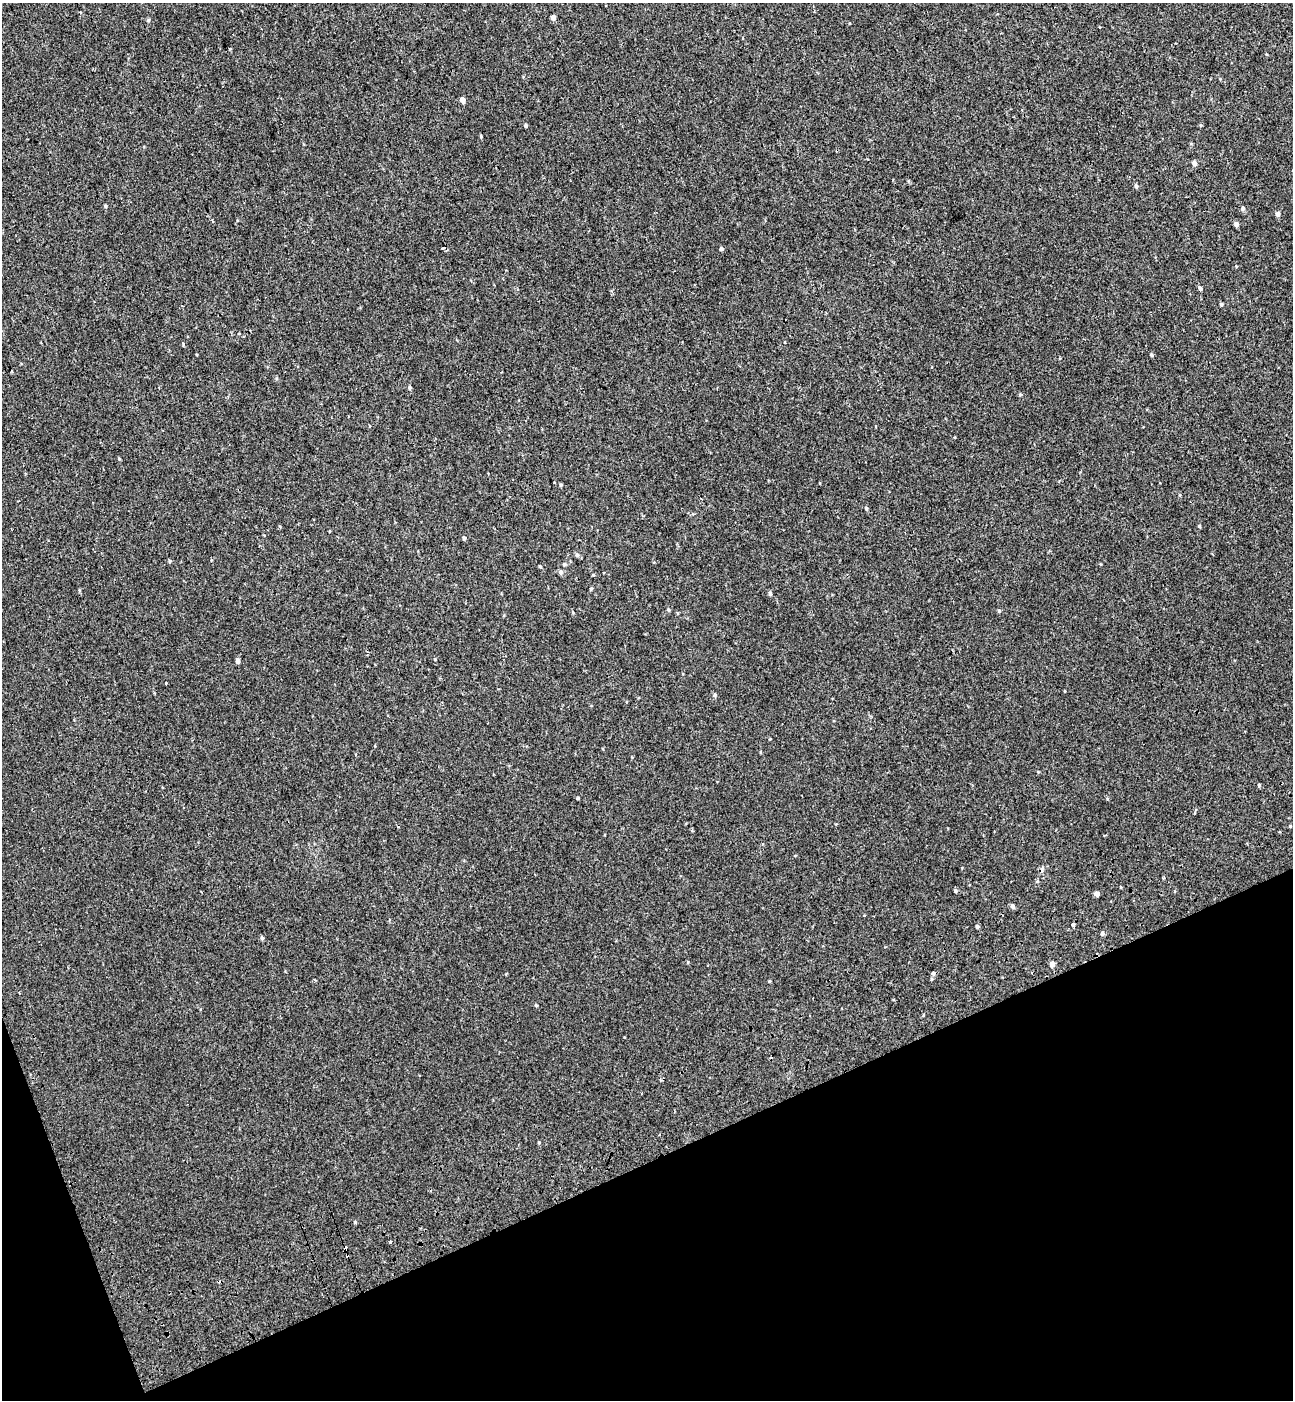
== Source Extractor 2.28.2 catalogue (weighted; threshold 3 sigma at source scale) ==
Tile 14 of 4 x 4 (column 2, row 4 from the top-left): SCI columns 1524-2814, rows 101-1498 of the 5576 x 5797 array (HDU 1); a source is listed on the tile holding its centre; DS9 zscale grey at full resolution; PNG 1295 x 1402 px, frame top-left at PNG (2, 3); no overlay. Shown black and unused: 19% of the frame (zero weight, under 2 of 3 exposures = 6% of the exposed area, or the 3 px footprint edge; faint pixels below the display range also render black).
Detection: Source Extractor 2.28.2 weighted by HDU 2 'WHT'; one run over the whole footprint, this tile lists its part. Background 0.00339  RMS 0.0079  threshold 0.0356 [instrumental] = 3 sigma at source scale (4.5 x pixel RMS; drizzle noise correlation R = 1.50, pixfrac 1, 0.0396/0.0396 arcsec/px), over >= 5 px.
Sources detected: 54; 3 cosmic-ray / hot-pixel residue — not listed; the other 51 listed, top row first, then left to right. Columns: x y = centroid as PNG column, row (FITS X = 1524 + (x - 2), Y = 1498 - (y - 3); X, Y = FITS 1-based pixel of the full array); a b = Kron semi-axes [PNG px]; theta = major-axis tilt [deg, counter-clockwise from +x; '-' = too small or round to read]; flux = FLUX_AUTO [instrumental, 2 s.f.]
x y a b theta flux
553 17 4 4 - 4.6
148 20 6 4 89 0.88
463 100 5 4 - 3.4
526 126 4 4 - 1.1
481 137 4 3 - 0.8
1194 163 5 4 - 3.3
1136 186 5 4 - 1.7
105 206 5 4 - 1
1243 208 6 5 - 1.8
1278 214 5 4 - 2.8
1236 224 5 4 - 2.8
721 249 5 4 - 1.2
1236 266 4 3 - 0.55
1200 288 6 4 -64 1.4
1221 304 4 4 - 1.1
1151 355 5 4 - 0.91
409 388 4 4 - 1.2
561 485 4 4 - 0.89
866 508 4 4 - 0.79
1199 526 4 3 - 0.74
464 538 4 4 - 1.3
577 555 5 5 - 1.3
169 561 5 3 - 0.77
564 564 5 4 - 1.1
540 566 4 3 - 0.82
560 572 6 5 - 1.7
591 589 4 4 - 0.76
79 590 5 3 - 0.73
770 593 5 4 - 1.6
669 610 5 3 - 0.81
999 611 5 4 - 0.84
238 661 5 4 - 2.6
166 683 3 3 - 2.4
715 695 6 4 90 1
770 739 3 3 - 0.52
1259 785 4 3 - 0.87
578 798 4 3 - 0.63
955 891 5 3 - 0.92
1097 894 4 4 - 3.6
1013 906 5 4 - 2.1
1073 924 4 3 - 2.9
977 926 4 4 - 1.5
1103 933 5 5 - 1.5
262 938 5 4 - 1.3
1052 964 4 4 - 4.7
933 973 5 5 - 1.8
769 981 3 3 - 0.71
536 1005 4 3 - 0.89
539 1143 4 4 - 0.72
391 1242 3 3 - 2.5
346 1249 4 3 - 12
Overlapping masked pixels (flux is a lower limit): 1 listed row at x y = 346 1249